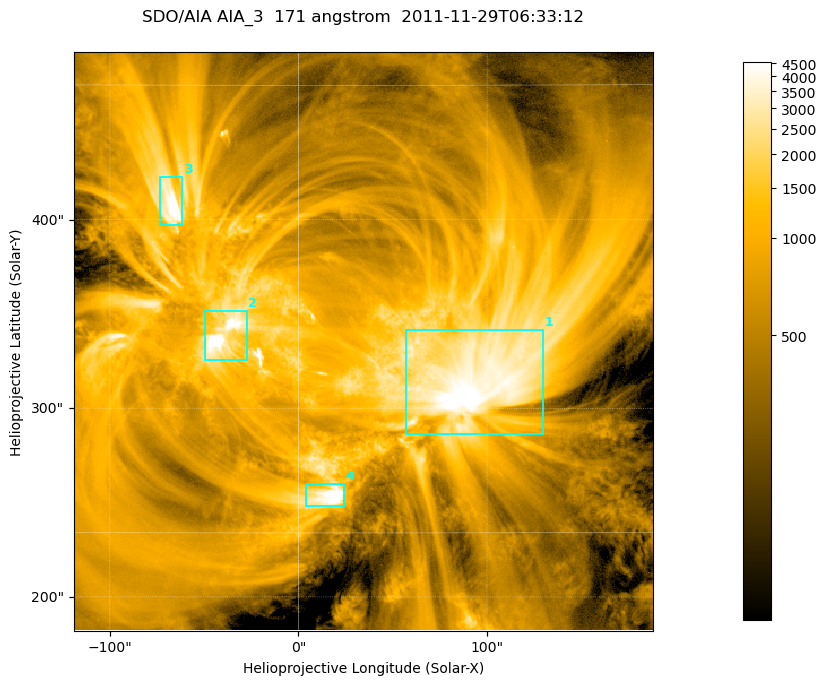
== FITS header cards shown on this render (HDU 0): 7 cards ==
TELESCOP= 'SDO/AIA '
INSTRUME= 'AIA_3   '
WAVELNTH=                  171
WAVEUNIT= 'angstrom'
DATE-OBS= '2011-11-29T06:33:12.35'
CTYPE1  = 'HPLN-TAN'
CTYPE2  = 'HPLT-TAN'

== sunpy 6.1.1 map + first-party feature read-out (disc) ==
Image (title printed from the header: SDO/AIA AIA_3  171 angstrom  2011-11-29T06:33:12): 512 x 512 px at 0.599 arcsec/px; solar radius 973 arcsec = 1622 px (partial field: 3.2% of the solar disc is inside the frame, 100% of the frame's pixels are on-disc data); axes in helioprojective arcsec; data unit not stated in the header (colour bar unlabelled)
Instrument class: DISC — disc imager (sunpy class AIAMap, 171 A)
Bright regions (active regions / flare kernels): reference = the on-disc median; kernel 5 px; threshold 5 sigma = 2039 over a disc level ~668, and >= 1.15x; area >= 262 px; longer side >= 6 px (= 3.6 arcsec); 4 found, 4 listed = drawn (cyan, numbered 1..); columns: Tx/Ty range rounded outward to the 2 arcsec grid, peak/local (2 s.f.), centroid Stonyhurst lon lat
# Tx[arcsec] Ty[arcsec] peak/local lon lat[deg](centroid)
1 56..130 286..342 8.5 +6 +20
2 -50..-26 324..352 9.7 -3 +21
3 -74..-60 396..424 8.5 -4 +26
4 4..24 248..260 8.5 +1 +16